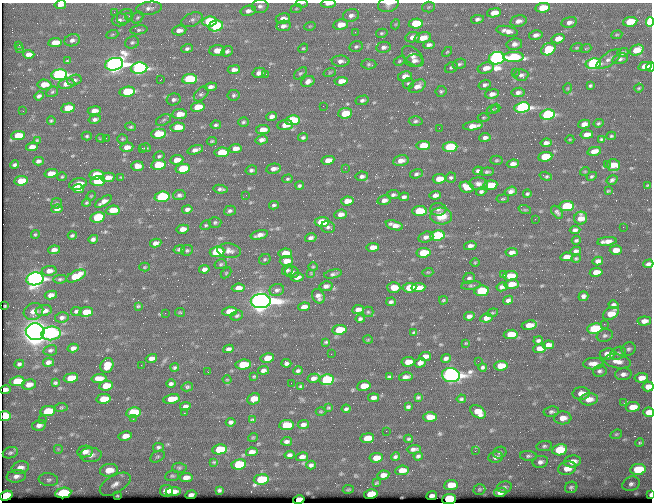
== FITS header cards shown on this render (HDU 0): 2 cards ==
NAXIS1  =                  650 / Width of table row in bytes
NAXIS2  =                  500 / Number of rows in table

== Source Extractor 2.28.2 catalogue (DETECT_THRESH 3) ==
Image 650 x 500 px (HDU 0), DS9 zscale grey, 1 PNG px = 1 image px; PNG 654 x 504 px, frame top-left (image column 1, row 500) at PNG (2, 3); each listed source drawn as its Kron ellipse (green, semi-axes under 4 px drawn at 4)
Background 352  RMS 1.2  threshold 3.45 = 3 sigma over >= 5 px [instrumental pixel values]
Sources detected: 526; of the 526, the 500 brightest by FLUX_AUTO listed and drawn (26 fainter detections omitted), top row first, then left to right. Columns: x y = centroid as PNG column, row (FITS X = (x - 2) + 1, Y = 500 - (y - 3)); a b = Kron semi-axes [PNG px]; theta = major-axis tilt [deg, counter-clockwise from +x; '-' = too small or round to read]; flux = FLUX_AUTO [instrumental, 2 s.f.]
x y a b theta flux
302 3 6 3 -7 81
328 4 7 3 3 460
388 4 10 7 17 420
60 5 6 4 11 400
260 6 8 6 2 270
428 7 6 5 - 130
149 8 13 6 8 320
543 8 7 4 7 2000
296 9 6 3 19 110
248 11 8 5 11 320
114 12 4 4 - 71
494 13 7 4 11 790
129 16 3 3 - 71
351 16 8 6 16 310
125 17 8 6 42 240
138 18 6 5 - 120
283 19 7 5 9 470
477 19 6 4 9 230
120 20 8 6 7 230
192 20 11 6 23 270
209 21 7 5 8 4700
518 21 8 5 12 400
569 22 8 5 14 330
630 22 7 4 10 2700
650 22 5 3 - 10000
396 24 5 3 - 70
416 24 7 5 9 3900
341 25 8 5 9 940
216 26 7 5 13 5200
283 26 7 5 10 340
310 26 6 3 17 79
139 30 8 4 7 150
179 30 7 5 8 420
507 31 11 5 -12 510
355 32 3 2 - 79
382 33 6 4 15 120
112 35 6 4 20 110
536 35 7 4 10 310
617 35 5 3 - 78
413 37 7 5 11 450
423 38 8 5 14 860
558 39 6 4 16 740
72 40 8 6 17 260
132 42 7 6 - 180
55 43 7 4 9 980
514 44 8 6 11 340
19 45 3 2 - 83
429 45 6 4 4 390
356 46 7 5 14 160
384 47 7 5 10 260
19 48 3 3 - 92
303 48 5 4 - 95
577 48 6 4 18 100
586 48 6 3 20 86
187 49 6 4 19 190
548 49 7 5 25 2700
217 50 8 5 2 700
637 50 7 5 19 1400
227 51 6 5 - 220
447 52 6 3 44 90
623 53 5 4 - 170
29 54 6 4 -2 400
413 56 13 7 -42 470
513 57 10 5 1 4400
497 58 8 6 10 54000
609 59 14 6 36 380
620 59 8 5 16 180
67 61 4 3 - 90
341 61 9 5 -1 310
399 61 6 4 28 110
414 61 8 6 5 340
114 64 9 6 15 64000
369 64 7 5 -4 150
459 64 7 5 16 160
593 64 7 5 9 12000
645 66 7 4 12 890
451 67 7 5 28 130
651 67 4 2 - 460
139 68 8 5 3 20000
486 68 8 5 13 610
234 70 6 4 8 410
330 72 6 4 19 100
515 72 3 2 - 90
259 73 6 5 - 360
300 73 7 4 42 130
266 74 3 3 - 74
59 75 8 5 5 18000
521 75 7 6 - 260
405 76 7 5 10 640
189 79 7 5 6 5800
74 80 7 5 16 220
160 80 3 2 - 72
308 81 7 5 26 390
341 81 6 4 6 750
408 83 5 5 - 120
66 84 8 5 9 520
44 85 7 5 -7 980
485 85 6 4 19 190
417 86 9 6 28 560
590 86 4 3 - 120
211 87 6 4 9 320
568 88 5 3 - 71
639 88 5 4 - 93
441 91 6 5 - 130
52 92 6 5 - 120
127 92 8 5 7 3500
518 92 7 4 8 280
201 94 9 5 46 190
492 94 7 5 8 370
234 95 6 5 - 140
39 96 5 4 - 230
174 99 7 6 - 240
362 100 6 4 13 180
323 106 2 2 - 140
198 107 7 4 8 1700
522 107 8 5 7 21000
68 108 7 5 7 1800
496 108 4 3 - 79
493 110 6 3 19 80
23 111 3 2 - 84
94 111 6 4 8 510
345 113 7 5 5 1800
179 114 7 5 6 940
547 115 7 5 7 12000
272 117 5 4 - 320
483 117 6 3 1 77
95 119 6 4 11 240
164 120 8 5 28 170
292 120 7 5 9 3900
51 121 4 3 - 110
416 121 7 4 3 160
243 122 5 4 - 140
598 123 5 4 - 120
584 124 6 4 15 420
216 125 5 4 - 140
285 125 7 5 7 720
473 126 10 4 7 650
131 127 5 4 - 110
178 127 7 4 9 1400
439 128 2 2 - 64
263 130 7 4 10 680
158 134 7 5 5 2200
587 134 6 4 9 620
18 135 7 4 5 1300
87 136 5 4 - 120
611 136 5 3 - 110
303 137 5 4 - 160
485 137 6 4 8 260
101 138 4 2 - 75
106 138 2 2 - 71
122 139 5 4 - 92
570 139 4 3 - 64
601 139 4 3 - 120
37 140 4 3 - 89
262 140 6 4 13 310
212 141 5 3 - 98
546 143 6 4 10 300
423 145 7 4 7 1700
32 147 6 4 10 480
127 147 6 4 7 510
450 147 7 5 6 4800
142 148 2 2 - 680
146 148 5 4 - 150
235 148 6 4 6 510
195 150 8 4 17 370
594 151 7 4 13 590
222 152 7 5 8 2200
159 156 6 4 31 130
545 157 7 5 7 3200
177 160 6 4 5 680
328 160 6 4 10 620
496 160 6 4 2 110
38 161 5 4 - 210
401 161 8 5 12 530
513 164 6 4 9 410
607 164 2 2 - 260
15 165 4 3 - 150
158 165 7 5 7 3400
613 165 6 6 - 990
137 166 6 5 - 570
345 168 3 2 - 72
183 169 7 5 8 3100
274 169 7 5 10 360
251 170 6 5 - 190
478 171 5 4 - 190
585 171 5 3 - 65
487 172 7 4 5 150
51 173 6 4 12 820
416 174 7 4 17 170
96 175 7 4 6 1900
362 176 6 4 10 240
546 176 6 3 -18 130
592 176 5 4 - 120
62 177 5 4 - 92
108 177 6 4 14 630
121 177 4 3 - 70
451 178 5 5 - 160
287 179 5 4 - 110
439 179 6 4 8 1000
612 180 6 4 32 180
21 181 7 4 6 1600
98 181 7 5 6 3500
78 184 9 5 16 1200
479 184 9 6 -5 340
490 185 7 5 7 1800
648 185 3 3 - 76
300 186 4 3 - 130
467 187 7 5 -15 990
78 189 6 4 -4 430
220 189 7 4 -9 200
481 191 5 4 - 170
511 191 6 4 19 320
608 191 4 2 - 82
527 194 4 4 - 120
179 195 6 5 - 210
246 195 2 2 - 92
393 195 6 4 7 180
435 195 6 4 10 320
91 196 5 4 - 76
162 197 7 5 6 6700
404 197 5 4 - 210
503 199 6 3 8 86
384 200 7 5 12 360
347 201 6 4 7 680
103 202 9 4 32 480
57 203 5 5 - 140
87 203 4 4 - 110
274 205 5 3 - 150
566 206 7 5 5 5300
57 209 6 4 7 330
187 209 5 4 - 290
438 209 8 6 -1 230
113 210 7 4 6 1200
525 210 6 4 -18 89
230 211 6 5 - 180
419 211 7 5 3 2900
557 212 7 4 -51 200
341 214 6 5 - 440
441 216 11 8 -2 1300
97 217 7 5 13 2500
581 218 6 6 - 780
535 219 3 2 - 69
215 222 6 5 - 130
322 222 7 5 5 2700
206 225 6 4 29 120
394 225 9 4 -16 550
328 227 7 5 -18 200
623 227 2 2 - 250
183 229 6 4 10 590
575 230 5 4 - 250
35 234 4 4 - 93
72 235 4 3 - 140
259 235 9 4 13 450
437 236 7 5 6 7400
426 237 8 5 17 310
311 238 6 4 14 260
93 239 5 4 - 250
576 240 4 3 - 120
607 241 10 4 6 490
156 243 6 4 10 360
470 246 6 4 13 310
373 247 6 4 8 660
179 249 5 3 - 150
54 250 6 4 10 390
187 250 6 5 - 140
616 250 6 4 2 630
229 251 12 7 -8 410
576 251 5 4 - 220
217 252 7 5 8 6000
512 252 6 4 7 350
285 253 7 4 7 900
423 253 7 5 8 2500
566 257 6 4 6 580
576 258 5 4 - 100
265 259 6 5 - 120
286 261 6 4 3 720
598 261 5 4 - 310
475 262 4 3 - 67
221 264 6 5 - 130
648 264 5 4 - 220
144 267 5 4 - 87
313 267 4 4 - 88
204 269 5 4 - 320
287 270 5 5 - 140
49 271 7 5 9 400
292 272 7 5 -20 210
428 272 5 3 - 70
596 272 6 4 8 680
226 273 6 4 46 87
311 273 4 4 - 63
333 274 9 4 11 200
503 275 4 3 - 140
76 276 10 5 25 1700
510 276 7 5 5 1300
297 277 6 4 6 430
469 278 6 5 - 170
35 279 8 6 9 33000
60 279 6 4 9 140
511 284 7 4 7 840
471 285 10 3 6 120
326 286 6 5 - 300
394 287 6 5 - 950
502 287 6 4 10 280
238 288 6 4 7 580
410 288 7 5 8 1800
418 288 7 4 8 790
277 290 7 6 - 220
481 291 7 5 8 3700
51 295 6 4 9 460
318 296 7 6 - 350
583 296 5 5 - 240
443 300 4 3 - 88
508 300 5 4 - 220
261 301 10 7 0 130000
391 302 5 3 - 200
613 305 5 4 - 210
5 306 3 2 - 79
138 306 4 3 - 97
304 307 6 4 9 520
358 310 6 4 9 410
33 311 10 8 26 560
44 311 8 5 10 670
76 311 5 4 - 170
230 311 7 4 4 1200
86 312 7 5 7 1300
180 312 5 4 - 89
368 312 5 5 - 120
165 313 2 2 - 76
492 313 6 4 19 89
611 313 9 5 33 1100
237 316 6 5 - 150
469 316 5 4 - 300
62 317 7 5 9 250
486 318 6 4 8 420
360 319 4 3 - 160
644 321 7 4 5 430
604 324 2 2 - 360
529 325 7 4 9 770
595 328 7 5 8 4300
339 330 7 5 8 2900
35 332 9 8 - 170000
414 332 4 3 - 110
51 333 9 7 6 7800
511 334 7 4 7 1200
605 335 8 6 18 210
368 340 5 3 - 67
538 340 4 3 - 160
326 342 4 3 - 110
466 343 3 2 - 63
548 345 6 4 11 400
73 348 5 4 - 310
540 348 6 4 6 600
228 349 5 4 - 270
629 349 7 6 - 190
50 350 7 5 12 170
618 353 8 6 26 210
331 354 2 2 - 190
607 354 8 5 7 900
425 356 6 4 10 470
151 358 6 4 16 360
267 358 7 5 12 1000
446 358 5 4 - 210
478 361 2 2 - 160
618 361 14 7 -9 640
48 362 5 4 - 340
408 362 6 4 8 800
286 363 5 4 - 210
420 363 6 4 18 360
19 364 5 4 - 180
593 364 10 6 2 580
107 365 8 6 67 1000
141 365 2 2 - 79
243 365 7 5 5 2600
501 366 7 5 7 1300
175 367 4 3 - 130
483 367 4 3 - 140
263 370 5 4 - 270
298 371 4 3 - 170
600 371 7 5 11 200
208 372 2 2 - 74
623 374 8 6 7 310
451 375 9 7 -9 56000
254 376 4 3 - 83
389 377 4 3 - 110
406 377 7 4 11 330
71 378 7 5 9 1500
99 378 7 4 3 740
313 378 6 4 14 310
641 378 7 4 8 670
227 380 4 3 - 71
327 380 7 5 7 8400
17 381 7 5 9 2000
55 383 4 3 - 120
291 383 2 2 - 71
29 384 7 5 10 560
171 384 5 3 - 190
106 386 7 5 9 1500
301 386 4 3 - 100
364 386 6 5 - 1100
648 386 5 5 - 700
187 387 6 4 14 120
5 390 5 4 - 330
581 393 8 6 4 710
418 397 4 3 - 120
373 398 5 4 - 360
104 399 7 5 9 1500
171 399 8 5 12 1200
254 399 6 5 - 1100
461 399 4 3 - 120
589 399 9 6 6 760
624 403 3 2 - 67
185 406 5 4 - 270
61 407 6 3 8 85
408 407 4 3 - 140
633 407 7 5 8 940
328 408 4 2 - 81
346 409 4 3 - 150
48 411 7 5 11 2800
321 411 5 3 - 75
478 412 8 5 -35 850
551 412 8 5 10 190
648 412 5 4 - 820
133 413 7 5 9 5000
184 413 2 2 - 89
5 416 6 5 - 3600
430 417 7 5 -1 980
563 418 8 6 5 700
42 419 2 2 - 150
133 419 3 2 - 170
252 420 4 2 - 90
231 422 5 4 - 210
39 425 7 5 15 330
286 425 7 5 7 2000
303 425 5 4 - 310
386 431 2 2 - 410
616 434 6 4 21 110
125 436 6 4 9 650
253 437 5 3 - 65
367 438 7 5 8 1200
408 439 4 3 - 110
287 441 5 3 - 210
640 443 4 4 - 110
544 446 8 5 7 170
158 447 5 4 - 170
58 449 5 5 - 99
220 449 7 5 10 2400
414 449 7 3 4 250
559 450 7 5 11 2700
475 451 2 2 - 280
85 452 8 5 9 460
252 452 6 4 12 430
10 453 8 5 19 170
500 453 7 5 26 160
91 455 11 7 5 400
289 455 5 4 - 210
418 456 4 4 - 170
528 456 8 5 -4 170
157 457 8 5 29 130
302 457 6 4 11 370
396 457 4 3 - 170
496 457 7 5 7 280
376 458 6 4 8 850
572 461 8 6 9 850
214 462 3 3 - 78
540 462 8 6 11 330
239 464 7 5 9 4600
311 465 5 4 - 200
20 468 9 6 16 560
179 468 7 5 -2 140
567 468 9 6 16 940
638 469 8 5 8 3400
109 470 9 6 9 1200
402 470 6 4 4 790
383 475 6 4 11 440
16 476 10 6 8 380
172 476 7 5 9 140
186 477 6 4 10 520
261 479 7 5 8 3800
48 480 10 6 -7 260
376 483 4 2 - 80
115 484 17 8 31 690
631 484 9 7 25 290
451 485 7 5 6 1200
504 487 7 6 - 190
571 487 6 5 - 170
348 489 5 3 - 75
479 489 6 5 - 130
219 490 4 3 - 130
166 491 6 6 - 940
173 492 7 4 9 700
500 492 6 4 13 450
63 493 8 5 8 5700
371 494 7 5 11 1800
117 495 3 2 - 83
191 495 5 3 - 230
650 495 4 3 - 150
6 496 7 4 15 2100
432 496 5 3 - 290
449 499 7 5 7 10000
299 500 6 4 13 1300
At the frame edge (FLAGS 8, measured only in part): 14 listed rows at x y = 302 3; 328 4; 388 4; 60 5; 650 22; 651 67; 648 264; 648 386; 648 412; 5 416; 650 495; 6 496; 449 499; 299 500
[26 fainter detections neither listed nor drawn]